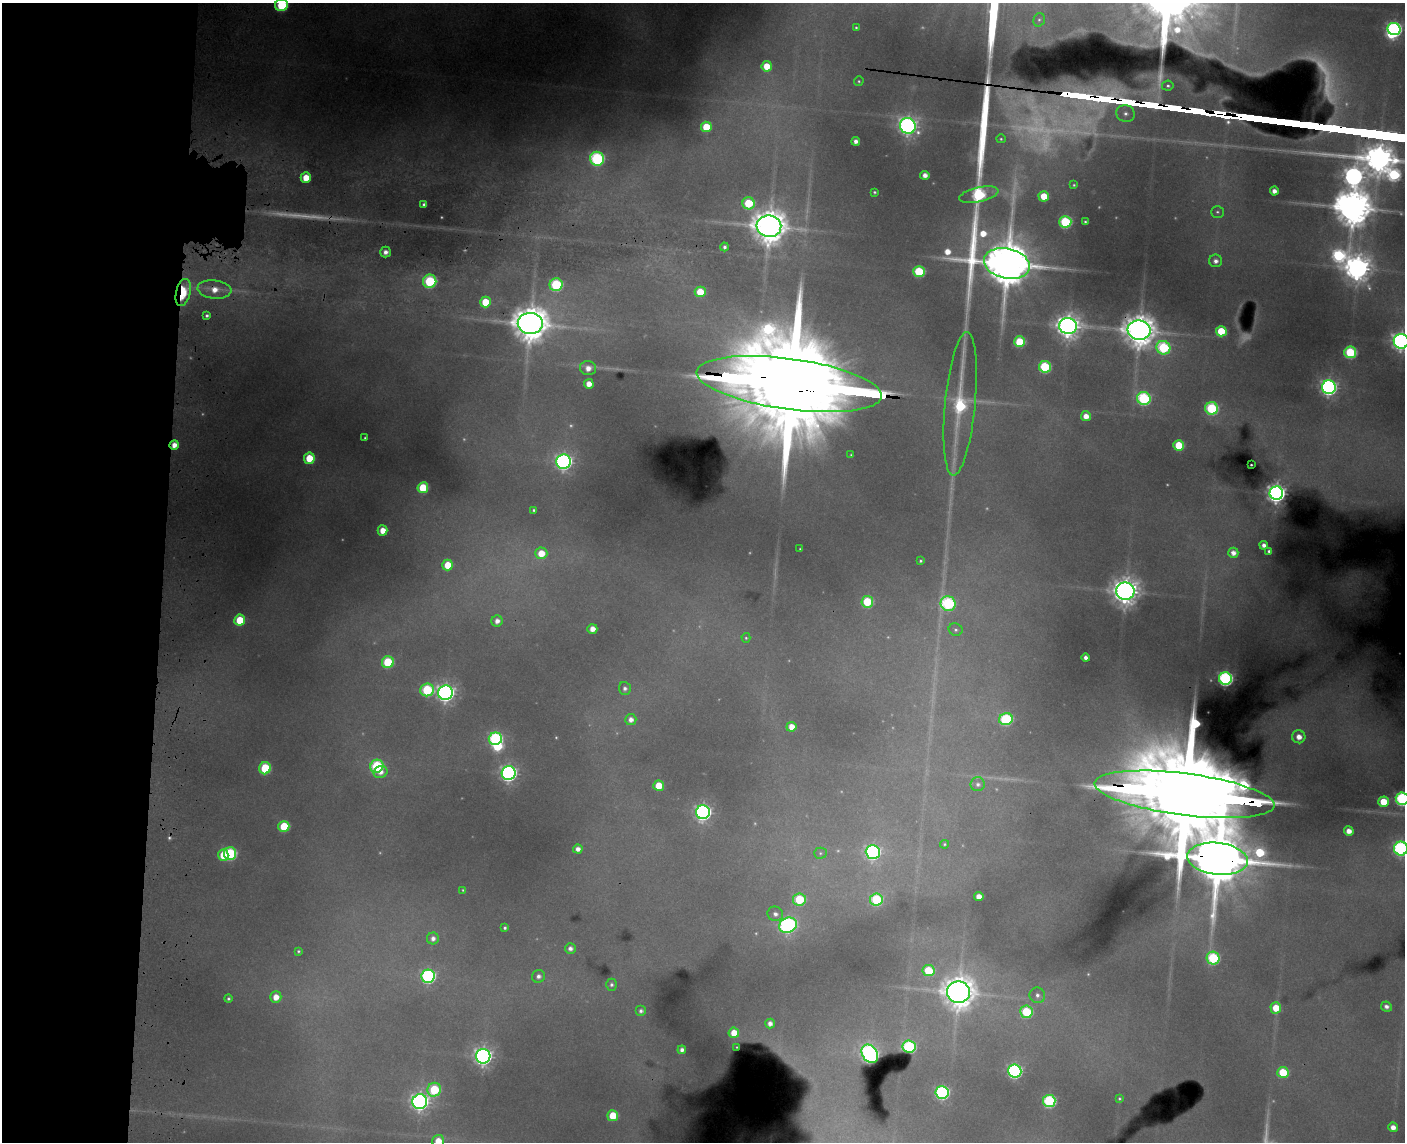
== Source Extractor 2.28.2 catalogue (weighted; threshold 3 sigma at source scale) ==
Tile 4 of 3 x 4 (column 1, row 2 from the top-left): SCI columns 226-1628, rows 2303-3442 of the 4769 x 4603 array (HDU 1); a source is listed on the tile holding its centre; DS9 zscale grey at full resolution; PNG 1407 x 1144 px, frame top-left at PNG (2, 3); each listed source drawn as its Kron ellipse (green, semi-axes under 4 px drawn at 4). Shown black and unused: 12% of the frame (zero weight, under 3 of 4 exposures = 6% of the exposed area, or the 3 px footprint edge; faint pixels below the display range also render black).
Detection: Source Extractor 2.28.2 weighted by HDU 2 'WHT'; one run over the whole footprint, this tile lists its part. Background 0.351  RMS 0.013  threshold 0.0593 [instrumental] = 3 sigma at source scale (4.5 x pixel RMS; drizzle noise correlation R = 1.50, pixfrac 1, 0.05/0.05 arcsec/px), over >= 5 px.
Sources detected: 184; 23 too faint to see at this stretch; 5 inside a brighter object's white glare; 1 cosmic-ray / hot-pixel residue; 3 long thin detections or spike segments (spike, bleed or trail) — neither listed nor drawn; the other 152 listed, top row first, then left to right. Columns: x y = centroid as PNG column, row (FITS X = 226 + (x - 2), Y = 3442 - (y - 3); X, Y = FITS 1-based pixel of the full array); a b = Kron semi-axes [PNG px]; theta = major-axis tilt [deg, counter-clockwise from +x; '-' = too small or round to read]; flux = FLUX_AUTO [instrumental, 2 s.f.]
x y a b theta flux
282 5 6 6 - 150
1039 20 7 5 72 3.6
856 27 3 3 - 2
1394 29 7 6 - 490
767 66 5 5 - 36
859 81 5 4 - 2.4
1168 86 6 5 - 3.8
1125 113 9 8 - 9.7
908 126 8 7 - 940
706 127 5 5 - 62
1001 139 5 4 - 2.3
856 141 4 4 - 9.6
597 159 7 7 - 340
925 175 4 4 - 12
306 178 5 5 - 34
1074 185 4 3 - 2.1
1274 191 4 4 - 13
874 192 3 3 - 2.4
979 195 20 7 12 270
1044 196 5 5 - 46
749 203 6 6 - 95
424 204 4 4 - 4.6
1217 212 6 6 - 3.5
1065 222 6 6 - 190
1085 222 3 3 - 2.3
769 226 12 10 -6 4300
725 247 4 4 - 4.9
385 252 5 5 - 10
1216 261 6 6 - 9.3
1007 263 23 15 -13 11000
919 272 6 5 - 130
430 281 7 6 - 190
556 285 6 6 - 200
214 289 17 9 -6 28
183 292 14 7 76 84
700 292 5 5 - 54
485 302 5 5 - 51
207 316 4 3 - 4.1
530 324 12 10 -2 4800
1068 326 9 8 - 1900
1139 330 11 9 -8 4000
1221 331 5 5 - 72
1401 341 7 7 - 1000
1020 342 5 5 - 97
1163 348 7 6 - 230
1350 352 6 6 - 170
1045 367 6 6 - 160
588 368 8 7 - 15
589 384 5 4 - 18
789 384 93 25 -8 86000
1329 387 7 7 - 680
1144 398 7 6 - 300
960 404 72 15 84 240
1212 408 6 6 - 210
1086 416 5 5 - 19
365 438 3 3 - 2.2
174 445 5 4 - 18
1179 445 5 5 - 75
851 455 3 3 - 1.8
309 458 5 5 - 55
564 462 7 7 - 710
1251 465 3 2 - 1.7
423 488 5 5 - 76
1276 493 7 6 - 1200
534 510 4 3 - 2.9
383 530 5 5 - 24
1264 545 4 4 - 10
800 549 3 3 - 1.5
1269 551 4 3 - 3.8
541 553 6 6 - 36
1233 553 5 5 - 13
921 561 3 3 - 2.6
448 565 5 5 - 44
1125 591 9 8 - 2400
867 602 6 6 - 100
948 604 7 7 - 300
240 620 5 5 - 57
497 621 6 5 - 11
592 629 5 5 - 16
956 630 7 6 - 4.6
746 638 5 4 - 2.3
1086 658 4 4 - 7.8
388 662 6 6 - 110
1225 679 6 6 - 460
625 689 6 6 - 5.6
427 690 7 6 - 150
445 693 7 7 - 910
1006 719 7 6 - 190
631 720 5 5 - 11
791 727 5 5 - 22
1299 737 6 6 - 18
495 739 6 6 - 300
377 766 6 6 - 190
265 768 6 6 - 110
381 772 7 6 - 11
509 773 7 7 - 700
978 784 7 7 - 6.7
659 786 5 5 - 41
1184 794 91 21 -7 73000
1402 799 6 6 - 380
1383 802 5 5 - 50
703 812 7 7 - 670
284 826 5 5 - 83
1349 831 5 4 - 16
944 844 4 4 - 2.4
1401 848 7 7 - 480
578 849 5 4 - 11
873 852 7 7 - 520
820 853 6 5 - 3
230 854 6 6 - 200
223 855 6 5 - 39
1217 859 30 16 -6 16000
463 890 4 4 - 1.8
979 896 5 4 - 18
799 899 6 6 - 110
876 899 6 6 - 150
775 914 8 7 - 9
788 925 9 7 22 550
505 928 4 3 - 3.4
433 938 6 6 - 9.2
570 948 5 5 - 6.9
298 951 4 4 - 2.7
1213 958 6 6 - 200
929 971 6 5 - 77
428 976 7 6 - 390
538 976 6 6 - 7.2
611 985 6 5 - 4.6
958 992 11 11 - 3600
1037 995 8 7 - 8
276 997 6 5 - 21
228 999 4 4 - 3.3
1386 1006 5 5 - 6.7
1276 1008 5 5 - 42
641 1011 5 5 - 5.7
1026 1012 6 6 - 140
770 1023 5 5 - 10
734 1033 5 5 - 30
736 1047 3 2 - 0.84
909 1047 7 6 - 240
682 1050 4 4 - 7.9
870 1054 10 7 -56 780
483 1056 7 7 - 960
1015 1071 6 6 - 440
1283 1072 5 5 - 82
434 1090 7 6 - 120
942 1092 6 6 - 370
1119 1099 3 3 - 2.1
1049 1101 6 6 - 250
420 1102 7 7 - 950
613 1116 5 5 - 62
1393 1127 5 5 - 15
438 1141 6 6 - 29
Overlapping masked pixels (flux is a lower limit): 8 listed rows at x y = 214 289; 183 292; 530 324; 1139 330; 789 384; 174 445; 1184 794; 1217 859
Isophote crosses this tile's border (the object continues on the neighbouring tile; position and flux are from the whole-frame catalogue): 5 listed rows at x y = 282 5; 1401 341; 1402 799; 1401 848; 438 1141
Unlisted compact peaks at least as high as the median listed source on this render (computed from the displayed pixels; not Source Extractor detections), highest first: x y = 1341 201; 1340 257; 1379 150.